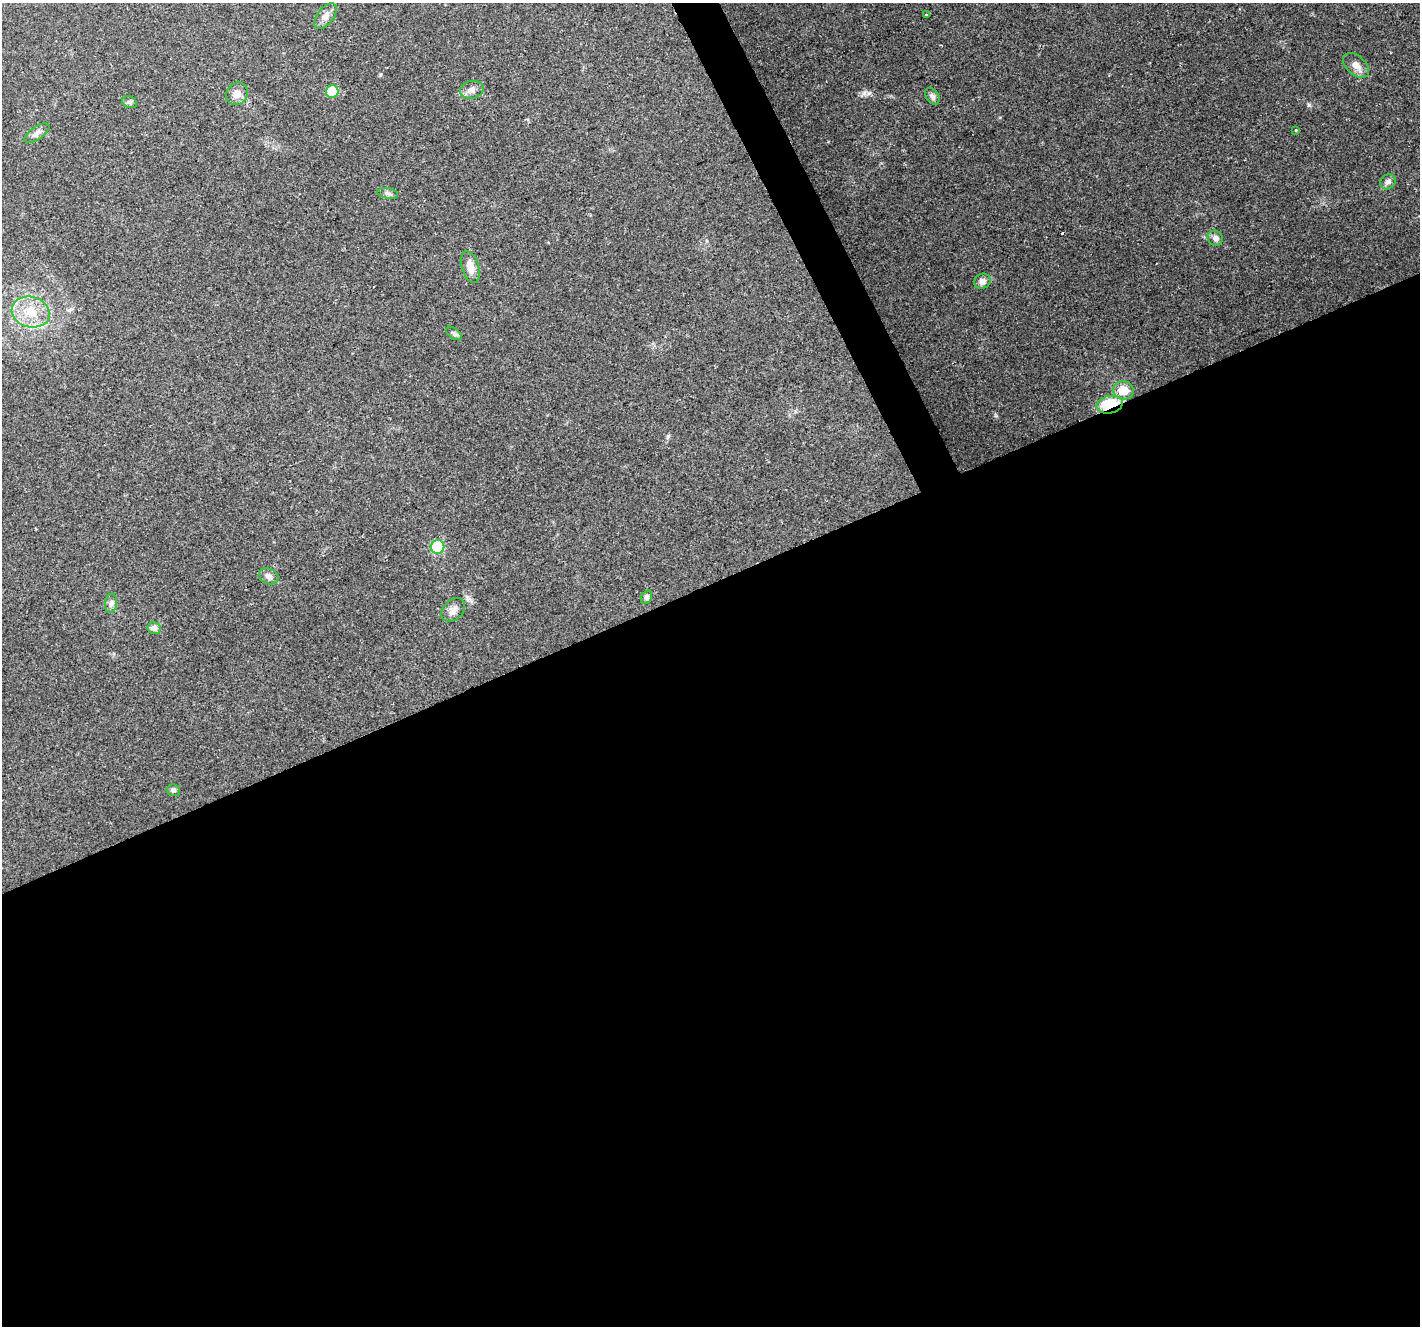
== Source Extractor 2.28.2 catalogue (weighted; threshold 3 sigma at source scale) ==
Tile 15 of 4 x 4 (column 3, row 4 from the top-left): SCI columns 2843-4260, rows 96-1419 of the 5681 x 5542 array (HDU 1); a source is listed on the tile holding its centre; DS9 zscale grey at full resolution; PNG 1422 x 1328 px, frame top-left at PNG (2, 3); each listed source drawn as its Kron ellipse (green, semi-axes under 4 px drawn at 4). Shown black and unused: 57% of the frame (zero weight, under 2 of 3 exposures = <1% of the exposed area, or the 3 px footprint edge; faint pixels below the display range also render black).
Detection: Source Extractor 2.28.2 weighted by HDU 2 'WHT'; one run over the whole footprint, this tile lists its part. Background 0.173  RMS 0.0078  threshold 0.0351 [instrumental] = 3 sigma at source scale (4.5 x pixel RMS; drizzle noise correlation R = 1.50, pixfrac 1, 0.0396/0.0396 arcsec/px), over >= 5 px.
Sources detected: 28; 1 cosmic-ray / hot-pixel residue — neither listed nor drawn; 1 inside a brighter listed object's ellipse — not listed separately; the other 26 listed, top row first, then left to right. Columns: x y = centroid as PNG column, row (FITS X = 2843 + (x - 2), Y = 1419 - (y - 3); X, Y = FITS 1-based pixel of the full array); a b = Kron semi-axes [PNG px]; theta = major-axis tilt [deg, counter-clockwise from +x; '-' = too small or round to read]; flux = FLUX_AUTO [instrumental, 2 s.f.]
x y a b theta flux
927 15 2 2 - 1.5
325 16 15 8 53 5.2
1356 65 15 9 -41 6.3
472 90 12 9 12 4.1
332 92 6 6 - 26
237 94 11 10 - 6.2
932 96 9 6 -58 2.4
130 102 8 5 -19 1.7
1296 130 3 3 - 1.4
37 133 14 6 34 3.8
1388 182 8 7 - 3.1
388 193 10 5 -10 2.1
1215 238 8 7 - 2.8
470 267 16 8 -74 8.3
982 281 8 7 - 3.9
31 312 19 15 -15 21
454 333 9 5 -37 1.8
1123 390 10 9 - 14
1110 405 13 8 12 36
437 547 7 7 - 65
269 576 10 7 -25 3.7
646 597 7 5 60 1.9
111 603 9 6 82 2.8
453 610 13 9 44 4.8
154 628 6 6 - 3.8
173 790 7 6 - 2.1
Overlapping masked pixels (flux is a lower limit): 1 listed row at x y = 1110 405
Unlisted compact peaks at least as high as the median listed source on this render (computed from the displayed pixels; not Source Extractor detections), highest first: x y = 864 93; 1309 105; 668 436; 996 416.